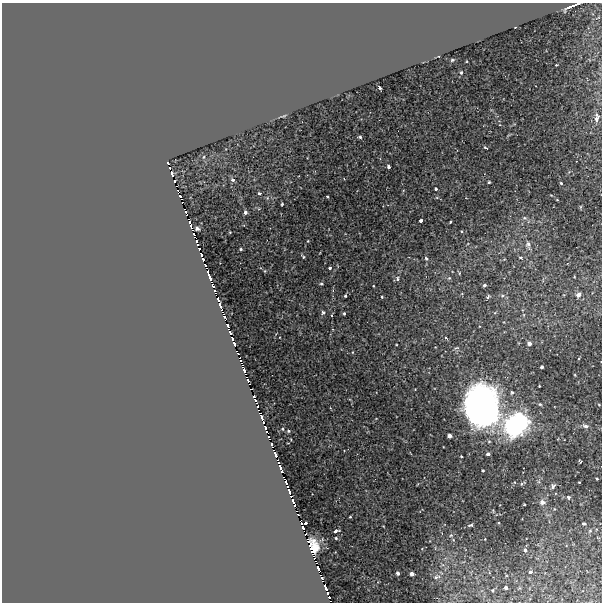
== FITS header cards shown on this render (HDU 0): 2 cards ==
NAXIS1  =                  600
NAXIS2  =                  600

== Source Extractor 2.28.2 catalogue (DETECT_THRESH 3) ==
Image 600 x 600 px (HDU 0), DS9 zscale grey, 1 PNG px = 1 image px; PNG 604 x 604 px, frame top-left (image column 1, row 600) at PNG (2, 3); no overlay
Background -7.12e-06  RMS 0.003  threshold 0.0091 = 3 sigma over >= 5 px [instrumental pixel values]
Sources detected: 161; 6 with non-positive FLUX_AUTO (blend fragments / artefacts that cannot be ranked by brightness) are not listed; the other 155 listed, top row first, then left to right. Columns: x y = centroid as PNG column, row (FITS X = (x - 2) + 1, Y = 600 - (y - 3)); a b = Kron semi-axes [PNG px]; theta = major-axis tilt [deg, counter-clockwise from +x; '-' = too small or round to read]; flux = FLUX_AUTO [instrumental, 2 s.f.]
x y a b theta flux
571 6 14 2 23 0.91
515 27 3 2 - 0.11
439 57 3 3 - 0.68
452 60 3 2 - 0.19
556 65 3 2 - 0.14
461 73 3 3 - 0.3
380 88 4 3 - 0.39
596 119 7 4 82 1.8
360 137 5 4 - 0.34
485 148 4 2 - 0.23
168 162 3 2 - 1
389 166 4 3 - 0.58
169 168 3 2 - 0.68
172 174 4 3 - 1.6
344 179 3 2 - 0.13
233 180 3 3 - 0.92
174 181 4 2 - 0.82
489 182 3 3 - 0.22
561 183 4 3 - 0.22
436 189 3 3 - 1.1
259 193 3 3 - 0.41
551 195 3 2 - 0.13
180 196 4 3 - 4.1
327 197 3 3 - 0.23
557 200 3 2 - 0.15
282 204 3 2 - 0.2
581 207 5 3 - 0.18
185 212 3 2 - 1.2
245 212 4 3 - 2.1
187 215 3 2 - 0.33
524 218 6 5 - 0.37
421 221 3 3 - 1.5
450 222 3 2 - 0.21
190 223 5 3 - 5.1
191 228 4 2 - 0.87
461 231 4 3 - 0.17
230 232 3 2 - 0.12
194 235 4 3 - 2.3
197 241 3 2 - 1.3
308 241 3 2 - 0.12
197 244 3 3 - 1.7
528 244 9 7 -82 0.78
199 249 4 2 - 1.4
241 249 3 3 - 0.27
201 255 3 3 - 4.4
303 257 5 2 - 0.25
521 257 6 5 - 0.35
426 258 4 3 - 0.64
203 259 3 3 - 2.3
205 265 4 3 - 2.3
330 268 3 3 - 0.74
265 271 5 3 - 0.16
459 273 5 3 - 0.2
210 278 5 3 - 120
449 278 5 4 - 0.28
397 279 6 5 - 0.45
321 284 4 4 - 0.35
484 285 4 3 - 0.42
213 286 4 2 - 2.4
373 286 2 2 - 0.15
578 295 5 4 - 1.1
345 296 3 3 - 0.4
382 297 3 2 - 0.2
488 297 5 3 - 0.48
218 300 4 3 - 0.32
221 307 9 3 -70 8.3
323 312 4 3 - 0.71
344 314 5 4 - 0.27
332 315 4 3 - 0.24
224 316 4 4 - 1.7
227 325 4 3 - 2.9
230 333 4 3 - 0.88
232 338 4 2 - 5.5
446 338 4 3 - 0.24
529 343 4 4 - 0.89
234 344 5 3 - 4.9
396 345 2 2 - 0.14
456 348 6 4 23 0.29
238 353 4 3 - 0.81
241 360 4 3 - 1
242 363 3 2 - 0.94
542 367 3 3 - 0.6
244 370 4 3 - 2.3
245 374 3 2 - 0.15
575 375 3 2 - 0.17
248 380 3 2 - 1.1
539 386 2 2 - 0.17
251 389 5 2 - 0.4
512 392 4 3 - 0.36
254 395 3 2 - 1.3
255 400 5 3 - 1
540 404 5 4 - 0.25
599 405 4 3 - 0.15
258 407 4 2 - 0.79
482 407 29 26 -77 100
262 418 4 3 - 4.9
263 422 3 2 - 3
517 424 17 14 38 49
586 426 7 5 -30 0.76
265 427 5 3 - 4.4
283 429 3 3 - 0.21
288 431 4 3 - 0.24
267 432 4 2 - 3.3
450 436 4 3 - 1.1
271 444 3 2 - 0.86
272 447 3 2 - 1
275 454 5 3 - 3.6
488 454 4 3 - 0.58
461 456 3 2 - 0.16
278 460 4 3 - 0.42
581 461 3 3 - 0.36
281 468 8 3 -67 2.1
483 470 3 3 - 0.28
597 479 3 3 - 0.24
579 482 3 2 - 0.13
286 483 5 3 - 0.19
553 486 4 4 - 0.97
289 491 8 3 -71 6.2
291 497 4 2 - 0.28
568 497 6 5 - 0.36
293 501 5 3 - 4.1
542 502 6 5 - 1.1
295 505 4 3 - 1.9
524 505 3 2 - 0.17
554 509 4 3 - 0.16
298 515 3 2 - 0.11
350 517 3 3 - 0.18
301 520 4 2 - 0.37
302 523 3 2 - 0.82
306 523 3 3 - 0.56
498 523 3 2 - 0.18
584 524 4 3 - 1.2
470 525 6 3 13 0.35
383 526 3 2 - 0.13
303 527 5 3 - 1.6
336 531 4 3 - 0.71
590 531 6 5 - 0.33
306 533 3 2 - 1.3
451 535 5 5 - 0.28
336 538 3 2 - 0.19
453 540 4 4 - 0.2
308 541 4 3 - 1.6
310 547 8 7 - 4.6
525 550 4 3 - 0.93
312 552 4 2 - 3.8
318 569 5 3 - 1.9
530 572 4 3 - 0.52
398 573 4 3 - 0.67
412 574 4 4 - 0.95
436 577 9 5 11 0.53
322 578 4 2 - 2.6
506 587 3 3 - 0.56
326 588 9 3 -71 4.7
493 590 3 2 - 0.18
329 597 3 3 - 0.41
At the frame edge (FLAGS 8, measured only in part): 1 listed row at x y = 571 6
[6 non-positive-flux detections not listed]